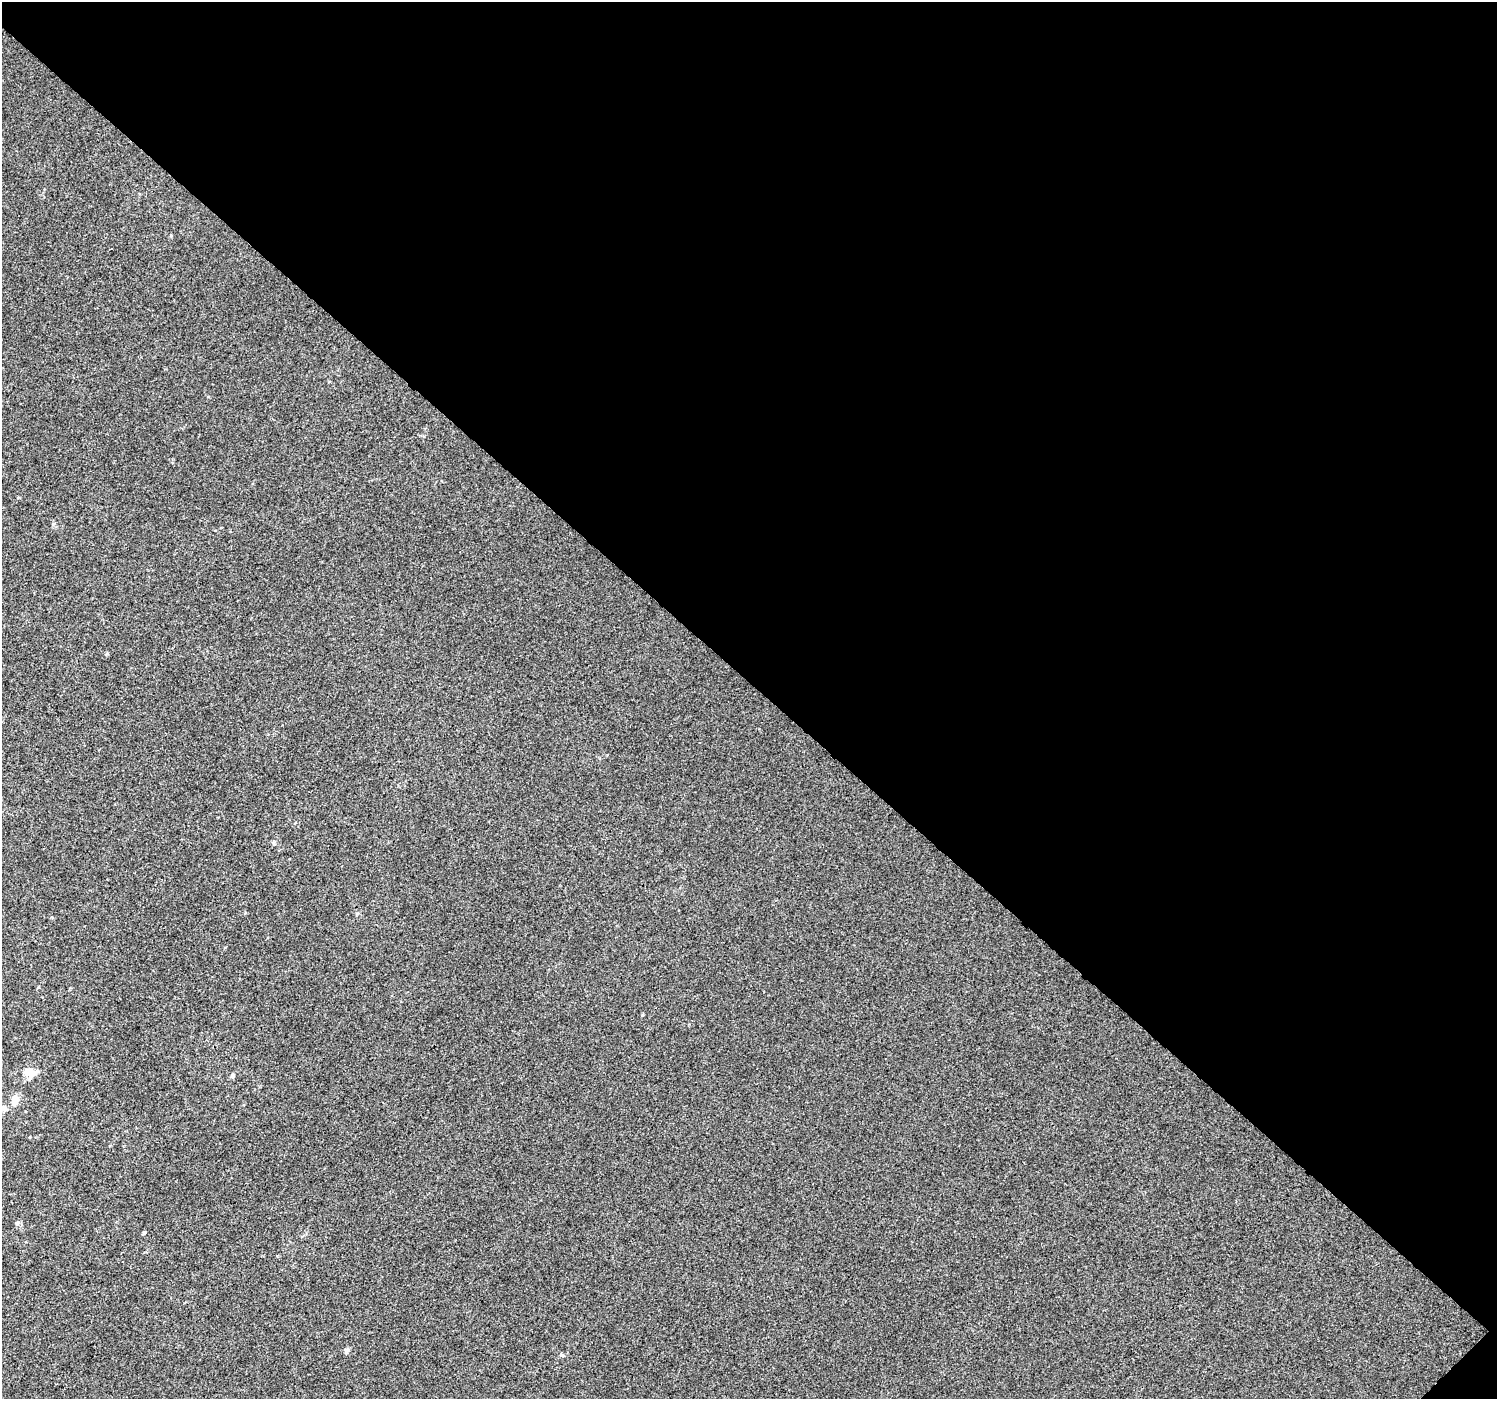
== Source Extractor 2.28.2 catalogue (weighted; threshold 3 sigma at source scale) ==
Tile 8 of 4 x 4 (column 4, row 2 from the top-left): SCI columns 4532-6026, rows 3069-4465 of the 6066 x 6071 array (HDU 1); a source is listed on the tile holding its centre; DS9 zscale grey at full resolution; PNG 1499 x 1401 px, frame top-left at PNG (2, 2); no overlay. Shown black and unused: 49% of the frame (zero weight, under 3 of 4 exposures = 5% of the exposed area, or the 3 px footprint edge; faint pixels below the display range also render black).
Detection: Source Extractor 2.28.2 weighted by HDU 2 'WHT'; one run over the whole footprint, this tile lists its part. Background -2.03e-04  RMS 0.0047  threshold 0.021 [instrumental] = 3 sigma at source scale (4.5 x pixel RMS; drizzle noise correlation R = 1.50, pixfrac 1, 0.0396/0.0396 arcsec/px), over >= 5 px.
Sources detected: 8; all 8 listed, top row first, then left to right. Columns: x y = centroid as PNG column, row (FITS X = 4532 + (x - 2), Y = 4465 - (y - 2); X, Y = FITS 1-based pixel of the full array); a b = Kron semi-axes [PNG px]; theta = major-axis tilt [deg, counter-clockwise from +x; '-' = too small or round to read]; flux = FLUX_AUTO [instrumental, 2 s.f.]
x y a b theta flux
274 843 6 4 -71 0.58
38 987 4 3 - 0.47
29 1072 10 8 -16 6.1
233 1075 6 5 - 0.77
15 1100 11 9 79 4.1
4 1108 9 7 -39 1.9
144 1233 4 4 - 0.57
346 1351 7 6 - 1.1